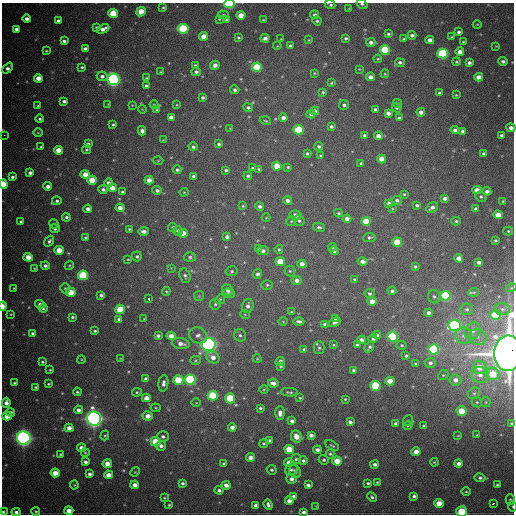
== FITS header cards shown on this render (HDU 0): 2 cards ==
NAXIS1  =                  512
NAXIS2  =                  512

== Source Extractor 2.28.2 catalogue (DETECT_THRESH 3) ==
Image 512 x 512 px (HDU 0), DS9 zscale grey, 1 PNG px = 1 image px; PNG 516 x 516 px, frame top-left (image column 1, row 512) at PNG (2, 3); each listed source drawn as its Kron ellipse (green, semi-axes under 4 px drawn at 4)
Background 1500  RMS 37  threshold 110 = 3 sigma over >= 5 px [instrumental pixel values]
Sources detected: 405; all 405 listed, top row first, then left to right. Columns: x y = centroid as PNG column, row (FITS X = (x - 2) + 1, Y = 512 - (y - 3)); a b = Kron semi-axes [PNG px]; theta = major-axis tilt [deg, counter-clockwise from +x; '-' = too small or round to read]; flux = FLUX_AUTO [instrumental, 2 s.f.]
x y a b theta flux
230 4 5 3 - 2.3e+05
362 4 6 3 -34 5.7e+03
330 5 5 3 - 4.7e+03
163 8 4 3 - 3.4e+03
349 8 3 2 - 1.5e+03
141 12 5 4 - 5.6e+04
113 13 5 4 - 1.0e+05
224 15 5 4 - 3.7e+03
241 15 4 4 - 5.0e+04
315 15 4 4 - 8.5e+03
26 19 4 4 - 1.2e+04
219 19 4 3 - 1.8e+03
226 20 4 3 - 3.0e+03
263 20 3 3 - 2.0e+03
58 21 4 3 - 8.5e+03
317 21 5 4 - 5.4e+03
477 24 4 3 - 2.1e+03
96 27 4 3 - 4.3e+03
16 29 4 4 - 1.0e+04
103 29 6 4 24 1.6e+04
183 29 5 5 - 2.4e+05
459 32 4 3 - 6.7e+03
388 34 4 3 - 4.5e+03
412 35 4 3 - 7.9e+03
204 36 4 4 - 4.3e+04
452 37 4 3 - 2.8e+03
238 38 3 3 - 2.9e+03
265 38 4 4 - 1.1e+04
346 38 4 3 - 4.7e+03
281 39 3 3 - 1.8e+03
404 39 3 3 - 3.9e+03
309 40 3 3 - 1.8e+03
430 40 4 4 - 1.8e+04
64 41 4 4 - 7.7e+03
371 42 5 4 - 1.1e+04
463 42 4 3 - 2.7e+03
277 46 4 3 - 1.9e+03
290 46 4 3 - 6.5e+03
496 46 4 3 - 1.7e+03
85 49 4 3 - 9.9e+03
385 50 5 4 - 1.8e+05
46 51 3 3 - 3.0e+03
460 52 4 4 - 1.8e+04
443 54 5 5 - 3.0e+05
378 59 4 3 - 2.4e+03
503 61 5 4 - 7.9e+03
400 62 5 4 - 7.5e+03
456 62 4 4 - 3.4e+03
469 63 4 3 - 8.0e+03
195 65 4 3 - 5.2e+03
215 65 5 4 - 1.9e+04
82 67 3 3 - 4.1e+03
257 67 5 4 - 1.4e+05
8 68 6 4 46 1.1e+04
359 69 3 3 - 1.7e+03
161 72 4 3 - 2.4e+03
196 72 5 4 - 9.0e+03
314 73 4 3 - 2.5e+03
385 74 4 4 - 2.5e+03
102 76 5 5 - 9.5e+03
370 77 4 4 - 1.5e+04
479 77 4 4 - 2.5e+04
38 78 4 4 - 2.7e+04
146 78 3 3 - 2.2e+03
113 79 6 5 - 6.8e+05
331 83 3 3 - 2.9e+03
146 86 4 3 - 7.0e+03
235 90 4 4 - 6.4e+03
323 92 4 4 - 4.0e+03
439 93 4 4 - 6.5e+03
456 95 4 4 - 2.4e+03
202 97 4 4 - 6.4e+03
64 101 4 3 - 7.1e+03
397 103 5 4 - 4.3e+03
108 104 3 2 - 1.6e+03
132 105 3 3 - 1.8e+03
154 105 4 3 - 2.1e+03
177 105 4 3 - 2.3e+03
344 105 5 5 - 6.4e+03
38 106 4 3 - 2.4e+03
248 107 5 4 - 6.9e+03
397 108 5 4 - 3.9e+03
142 109 4 3 - 1.7e+03
375 109 3 3 - 5.0e+03
156 110 4 3 - 3.0e+03
315 111 4 4 - 1.5e+04
421 112 4 4 - 1.8e+04
388 113 4 4 - 1.3e+04
311 114 4 4 - 7.0e+03
171 117 4 4 - 1.4e+04
283 118 4 4 - 1.4e+04
399 118 4 4 - 6.7e+03
40 119 4 4 - 4.6e+03
265 121 6 3 -19 3.0e+03
113 124 3 3 - 3.3e+03
331 126 4 3 - 6.4e+03
230 128 4 4 - 1.9e+03
511 128 4 4 - 1.2e+04
299 130 5 4 - 1.3e+05
455 130 4 4 - 9.2e+03
142 131 4 4 - 8.9e+03
463 131 4 4 - 1.0e+04
38 133 4 3 - 1.9e+03
4 135 2 2 - 1.5e+04
364 135 4 4 - 5.1e+03
501 135 3 3 - 4.1e+03
378 136 4 4 - 1.7e+04
163 140 3 3 - 1.8e+03
88 144 4 3 - 6.2e+03
219 144 4 3 - 4.6e+03
319 146 4 4 - 5.9e+03
41 147 3 3 - 3.0e+03
193 147 4 4 - 6.0e+03
59 150 4 4 - 4.2e+04
86 150 4 4 - 3.6e+03
307 153 3 3 - 3.8e+03
484 154 4 3 - 8.6e+03
321 155 4 3 - 3.1e+03
382 159 4 4 - 3.1e+04
158 161 5 3 - 2.2e+03
361 163 4 4 - 4.4e+03
277 166 4 4 - 5.7e+04
288 167 4 4 - 2.9e+03
253 168 4 3 - 3.3e+03
259 169 4 3 - 4.0e+03
177 170 4 4 - 5.3e+03
226 170 3 3 - 4.3e+03
30 173 4 3 - 9.0e+03
85 174 4 4 - 3.2e+04
194 176 4 4 - 8.1e+03
248 176 4 4 - 4.9e+03
12 177 4 4 - 5.5e+03
92 180 5 4 - 6.9e+04
149 180 4 4 - 1.9e+04
108 183 4 4 - 1.0e+04
3 184 4 4 - 1.2e+05
48 186 4 4 - 1.3e+04
112 188 4 4 - 2.8e+04
103 189 5 4 - 7.2e+03
157 190 5 4 - 8.1e+03
477 190 4 4 - 2.2e+04
487 191 4 4 - 1.2e+04
122 192 4 3 - 3.9e+03
184 192 4 4 - 2.4e+03
404 194 3 3 - 2.5e+03
481 197 6 5 - 5.1e+03
445 198 4 4 - 1.2e+04
287 200 4 4 - 1.3e+04
397 200 5 4 - 6.8e+03
57 201 4 4 - 5.3e+03
503 201 4 4 - 2.8e+03
389 203 4 3 - 6.8e+03
417 205 4 3 - 5.4e+03
243 206 4 3 - 2.8e+03
260 206 4 4 - 7.3e+03
432 207 6 4 32 1.1e+04
120 208 4 4 - 2.0e+04
88 209 4 4 - 1.3e+04
392 209 3 2 - 2.0e+03
476 209 4 4 - 8.9e+03
338 213 4 3 - 3.4e+03
295 215 6 5 - 1.4e+04
498 215 4 4 - 3.8e+04
66 217 4 4 - 5.4e+03
266 218 4 3 - 1.9e+03
347 219 4 4 - 1.7e+04
291 221 5 4 - 3.4e+03
299 221 5 5 - 6.1e+03
366 221 5 4 - 6.5e+04
456 221 5 4 - 3.7e+03
21 222 4 3 - 3.6e+03
54 224 5 4 - 2.8e+03
173 227 4 4 - 3.8e+03
319 227 6 4 -13 5.6e+03
55 229 5 4 - 5.6e+03
129 229 4 3 - 3.1e+03
143 231 5 4 - 1.1e+04
178 231 5 4 - 6.7e+03
508 231 5 4 - 3.3e+03
183 233 5 4 - 3.2e+04
85 237 3 3 - 3.0e+03
227 237 4 4 - 8.8e+03
369 237 6 4 7 4.6e+03
495 240 3 3 - 3.9e+03
49 241 6 4 51 6.2e+03
397 242 5 4 - 8.5e+04
332 247 4 4 - 4.8e+03
258 248 3 3 - 6.5e+03
279 249 4 4 - 3.5e+03
59 250 4 4 - 4.9e+04
263 251 6 4 -8 9.6e+03
334 251 4 4 - 6.1e+03
137 256 5 5 - 5.4e+03
28 257 4 4 - 3.0e+04
190 257 6 5 - 5.5e+03
459 258 4 4 - 2.7e+04
128 259 3 3 - 2.1e+03
280 261 5 4 - 7.2e+04
363 261 5 4 - 1.4e+04
479 262 4 3 - 9.5e+03
302 264 4 4 - 1.6e+04
69 265 5 4 - 2.5e+03
45 266 4 4 - 7.7e+03
415 266 3 3 - 3.5e+03
34 268 4 4 - 2.3e+03
171 268 4 4 - 2.0e+03
232 271 6 5 - 4.8e+03
290 271 5 5 - 3.9e+03
257 274 5 4 - 7.3e+03
83 275 5 5 - 2.1e+05
185 276 7 5 -67 6.0e+03
354 279 3 2 - 2.8e+03
297 280 5 5 - 1.3e+04
267 285 6 5 - 4.1e+03
14 288 4 3 - 2.5e+03
65 288 5 4 - 3.7e+03
511 288 5 3 - 2.3e+03
228 290 6 5 - 9.8e+03
166 291 4 4 - 2.7e+03
392 291 4 4 - 5.6e+03
71 292 5 4 - 6.1e+04
474 292 5 4 - 3.5e+03
229 293 6 4 -21 7.0e+03
369 294 5 4 - 6.0e+03
101 295 4 3 - 6.0e+03
199 296 5 5 - 3.2e+03
446 296 5 5 - 2.5e+05
434 297 7 6 - 5.8e+03
148 299 3 3 - 2.2e+04
220 299 5 4 - 3.0e+03
372 301 4 4 - 2.3e+04
40 304 5 4 - 8.2e+03
215 304 5 5 - 4.1e+03
3 306 4 3 - 2.9e+04
248 306 7 5 75 1.2e+04
43 308 4 4 - 4.4e+03
120 309 5 4 - 8.0e+04
467 309 6 5 - 5.5e+03
502 309 7 6 - 8.3e+03
291 312 4 3 - 2.4e+03
429 313 4 4 - 8.8e+03
11 314 4 3 - 2.5e+03
245 315 5 3 - 2.1e+03
496 315 5 5 - 2.3e+05
72 317 3 3 - 4.8e+03
119 319 4 3 - 5.9e+03
144 319 3 2 - 1.8e+03
335 319 4 3 - 4.1e+03
299 321 5 3 - 7.6e+03
283 322 5 3 - 2.2e+03
335 322 6 3 27 6.8e+03
325 324 4 3 - 8.7e+03
454 325 6 5 - 4.0e+05
95 331 4 3 - 3.9e+03
472 331 9 7 61 1.4e+04
33 333 4 3 - 7.0e+03
198 335 9 7 -27 1.3e+04
240 335 6 6 - 6.2e+03
377 335 4 4 - 7.5e+03
158 336 4 3 - 6.2e+03
171 336 4 4 - 2.1e+04
393 336 5 5 - 3.1e+05
463 336 8 8 - 1.3e+04
477 337 9 8 - 1.3e+04
373 339 4 4 - 5.2e+03
361 340 4 4 - 1.6e+04
181 344 9 5 -11 1.7e+04
209 345 7 6 - 9.7e+05
333 345 3 2 - 2.3e+03
358 345 4 3 - 7.6e+03
402 345 5 4 - 3.7e+03
369 347 6 3 55 5.3e+03
319 348 6 5 - 5.0e+03
304 349 4 3 - 5.7e+03
434 349 5 5 - 2.8e+05
508 353 17 14 86 6.1e+06
406 356 4 3 - 3.7e+03
213 357 7 5 -35 2.0e+04
120 358 3 2 - 1.5e+03
81 359 4 3 - 2.1e+03
257 359 4 4 - 2.5e+03
196 360 5 4 - 3.3e+03
280 361 5 4 - 7.6e+03
42 362 3 3 - 3.9e+03
430 363 5 5 - 8.6e+03
416 364 4 3 - 3.9e+03
281 366 3 3 - 2.4e+03
480 367 7 6 - 3.9e+04
50 370 3 3 - 2.6e+03
354 370 4 4 - 6.7e+03
492 374 7 6 - 7.4e+04
443 375 5 4 - 3.3e+03
480 375 9 8 - 1.9e+04
146 379 4 4 - 1.0e+04
190 379 5 5 - 3.7e+05
178 380 5 4 - 1.0e+05
455 380 6 5 - 1.6e+04
390 381 4 4 - 4.4e+04
14 383 3 3 - 3.2e+03
163 383 8 5 83 1.1e+04
273 383 5 4 - 1.3e+04
49 384 3 2 - 2.7e+03
375 386 5 5 - 2.0e+05
35 387 3 3 - 3.2e+03
264 389 4 3 - 2.2e+03
77 392 4 4 - 3.7e+03
137 392 5 4 - 3.5e+03
289 392 8 3 -4 4.3e+03
474 393 6 5 - 5.3e+03
213 396 5 5 - 1.9e+05
146 398 4 4 - 2.2e+04
230 398 5 5 - 1.2e+05
300 398 3 3 - 2.8e+03
345 399 4 4 - 2.6e+03
477 402 5 4 - 3.3e+03
486 402 5 4 - 2.9e+03
6 403 5 4 - 1.6e+04
196 403 5 3 - 2.1e+03
156 408 5 4 - 2.9e+03
260 408 4 3 - 4.0e+03
78 410 4 4 - 1.1e+04
461 411 5 5 - 6.4e+04
11 412 4 3 - 6.8e+03
280 413 7 4 87 1.3e+04
7 416 4 4 - 3.9e+04
148 416 5 4 - 2.4e+04
94 419 7 7 - 1.2e+06
292 421 4 4 - 1.0e+04
408 421 5 4 - 4.0e+03
350 422 4 4 - 8.3e+03
396 423 4 3 - 7.2e+03
511 423 3 2 - 2.7e+03
408 426 5 4 - 2.8e+03
424 426 3 3 - 3.8e+03
232 427 4 4 - 1.5e+04
69 428 4 4 - 1.9e+04
105 435 5 4 - 3.2e+03
311 435 4 4 - 1.0e+04
477 435 3 2 - 1.6e+03
458 436 3 2 - 1.7e+03
163 437 6 5 - 8.3e+03
296 437 6 5 - 3.1e+04
24 438 7 6 - 1.1e+06
270 440 4 4 - 4.5e+03
156 442 5 4 - 1.1e+05
264 443 4 4 - 3.3e+03
161 446 5 5 - 1.0e+04
332 446 7 3 -31 3.4e+03
81 448 4 4 - 1.6e+04
289 449 5 4 - 7.1e+04
317 450 4 4 - 9.8e+03
416 452 4 4 - 2.5e+04
85 453 4 3 - 2.7e+03
60 454 3 2 - 3.0e+03
330 454 5 4 - 4.0e+03
251 457 4 4 - 1.8e+04
296 459 5 4 - 5.0e+03
324 460 5 4 - 4.5e+03
303 461 4 4 - 5.7e+03
337 461 5 4 - 5.8e+04
85 462 4 3 - 8.9e+03
434 462 4 3 - 2.3e+03
224 463 3 3 - 3.4e+03
289 463 5 4 - 2.1e+04
107 464 4 4 - 2.5e+04
375 464 4 3 - 7.6e+03
458 464 4 4 - 1.2e+04
272 470 5 4 - 4.6e+03
291 470 6 5 - 5.7e+03
135 472 5 4 - 2.6e+03
295 472 7 5 -55 6.7e+03
55 473 4 4 - 3.8e+04
90 474 4 3 - 7.8e+03
108 475 4 4 - 2.6e+04
480 478 5 4 - 5.6e+03
291 479 5 5 - 1.1e+04
377 482 4 4 - 2.6e+03
182 483 3 3 - 5.0e+03
368 483 3 3 - 3.7e+03
74 485 4 4 - 2.7e+03
135 485 4 4 - 1.9e+04
226 485 4 4 - 1.3e+04
308 485 4 3 - 7.1e+03
497 485 3 3 - 3.1e+03
219 490 4 4 - 7.3e+03
466 492 4 3 - 2.5e+03
294 496 4 4 - 7.3e+03
414 496 4 4 - 6.7e+03
372 497 5 4 - 5.0e+03
164 498 3 2 - 2.3e+03
510 499 5 4 - 3.7e+03
289 501 4 4 - 1.7e+04
439 503 5 4 - 4.9e+04
493 503 3 3 - 4.1e+03
169 505 3 3 - 2.7e+03
256 505 4 4 - 1.4e+04
268 505 5 4 - 7.6e+03
316 506 4 4 - 1.8e+03
513 506 5 3 - 4.1e+03
69 511 4 4 - 2.7e+04
462 511 5 5 - 1.3e+05
3 512 3 3 - 3.7e+03
16 512 4 4 - 8.0e+03
36 512 4 4 - 3.9e+03
303 512 4 4 - 7.9e+03
At the frame edge (FLAGS 8, measured only in part): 13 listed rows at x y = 230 4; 362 4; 330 5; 511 128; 3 184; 3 306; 508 353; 511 423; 513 506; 462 511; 3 512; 16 512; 303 512